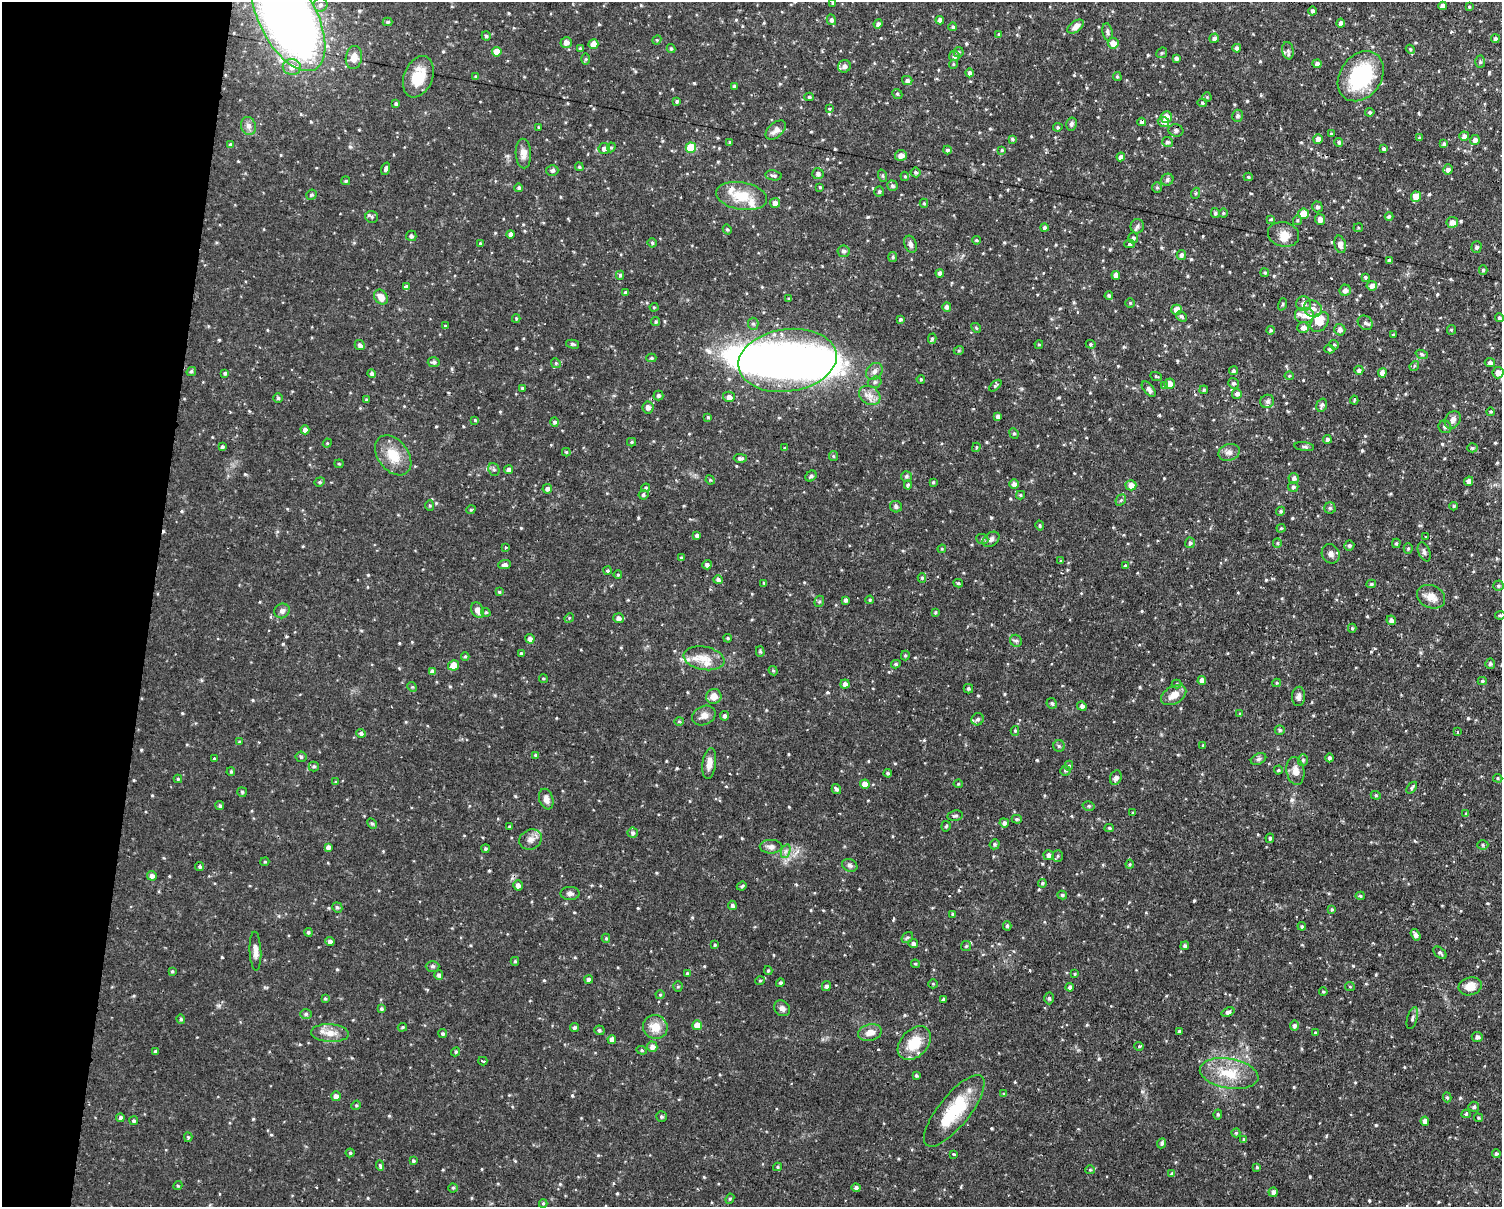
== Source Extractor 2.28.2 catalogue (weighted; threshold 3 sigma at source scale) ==
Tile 7 of 3 x 4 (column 1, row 3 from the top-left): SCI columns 140-1639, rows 1389-2593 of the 4978 x 5004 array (HDU 1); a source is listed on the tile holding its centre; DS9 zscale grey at full resolution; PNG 1504 x 1209 px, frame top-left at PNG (2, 2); each listed source drawn as its Kron ellipse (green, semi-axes under 4 px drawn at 4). Shown black and unused: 10% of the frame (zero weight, under 2 of 3 exposures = <1% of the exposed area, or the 3 px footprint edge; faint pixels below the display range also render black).
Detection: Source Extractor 2.28.2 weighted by HDU 2 'WHT'; one run over the whole footprint, this tile lists its part. Background 0.0511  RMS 0.0061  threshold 0.0273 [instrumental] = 3 sigma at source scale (4.5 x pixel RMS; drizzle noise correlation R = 1.50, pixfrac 1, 0.05/0.05 arcsec/px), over >= 5 px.
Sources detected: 702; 2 inside a brighter object's white glare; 5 cosmic-ray / hot-pixel residue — neither listed nor drawn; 15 inside a brighter listed object's ellipse — not listed separately; of the other 680, all 500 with FLUX_AUTO >= 0.681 (the completeness limit of this list) listed and drawn (180 fainter detections not listed), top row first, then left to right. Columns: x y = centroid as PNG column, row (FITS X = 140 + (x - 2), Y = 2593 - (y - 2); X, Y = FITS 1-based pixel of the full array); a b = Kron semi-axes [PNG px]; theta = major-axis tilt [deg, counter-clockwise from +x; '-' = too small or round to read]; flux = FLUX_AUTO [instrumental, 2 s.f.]
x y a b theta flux
833 3 4 3 - 0.7
321 5 7 7 - 2
1442 6 4 4 - 2.4
1469 7 4 3 - 0.75
1313 11 4 4 - 1.5
288 19 57 28 -62 570
831 20 5 4 - 1.7
940 20 4 4 - 2.2
387 22 5 4 - 0.97
1341 23 4 4 - 1.8
878 24 5 4 - 1.7
953 27 4 4 - 1.4
1076 27 9 5 35 3
1107 32 9 5 -80 1.7
999 34 4 4 - 0.87
486 36 4 4 - 1.2
1214 38 5 4 - 2
1495 39 4 4 - 1.7
657 40 4 4 - 0.76
566 42 5 5 - 3.3
1113 43 5 5 - 5.4
593 44 5 5 - 5.6
1237 48 4 4 - 1.9
580 49 4 3 - 1.9
671 49 4 4 - 1.1
1410 49 5 3 - 0.74
1288 51 9 6 -80 2
497 52 5 4 - 6.7
958 52 5 5 - 1.2
1162 53 6 5 - 0.78
954 56 5 5 - 2.2
354 58 11 8 80 5.6
1177 58 4 4 - 1.4
585 59 6 4 89 0.81
1480 62 6 5 - 0.96
953 64 4 4 - 0.73
1317 64 4 4 - 2
844 66 6 6 - 2.5
292 67 9 8 - 5.4
969 73 4 4 - 1.5
1361 76 27 20 54 51
418 77 21 14 68 16
476 77 4 3 - 1
1117 77 4 4 - 0.96
907 81 5 4 - 1.7
734 86 4 3 - 1.1
897 94 5 4 - 0.86
809 97 4 3 - 1
1207 97 4 4 - 0.72
677 101 4 3 - 0.97
1202 103 5 4 - 0.94
396 104 4 4 - 1.1
830 109 3 3 - 2.4
1370 112 4 4 - 0.98
1238 116 6 5 - 1.4
1166 117 6 5 - 6
1142 122 4 4 - 2.2
1163 122 6 5 - 2.7
1071 124 7 5 78 1.4
248 126 9 7 -71 2.7
539 127 4 3 - 0.68
1058 127 5 4 - 0.93
776 130 12 7 41 3.7
1176 130 7 6 - 1.5
1331 134 4 3 - 0.96
1464 136 5 4 - 2.4
1419 138 4 3 - 0.71
1012 139 4 3 - 0.89
1318 139 5 5 - 3.7
1475 140 5 4 - 2.4
730 142 4 3 - 0.89
1167 142 5 5 - 1.4
1339 142 4 4 - 1.3
1444 144 4 4 - 1.4
231 145 4 4 - 1.5
611 147 5 4 - 0.78
604 148 5 5 - 2.6
691 148 5 5 - 21
1384 149 3 3 - 1.1
947 150 4 4 - 1.3
1002 150 4 4 - 0.75
523 154 15 8 -87 4.2
901 155 6 5 - 4.2
1121 157 4 4 - 2.3
579 167 4 4 - 0.83
386 169 6 4 72 1.5
1448 169 5 5 - 2.3
552 170 6 5 - 1.6
916 172 5 5 - 1.1
818 174 6 5 - 1.7
774 175 8 5 -9 1.4
883 176 6 4 -71 0.84
905 176 4 4 - 0.81
1248 177 4 4 - 0.94
1167 180 6 5 - 1.6
346 181 4 4 - 1
892 186 5 5 - 1.4
820 187 4 4 - 0.73
1157 187 5 4 - 0.95
519 188 4 4 - 1.2
879 191 5 5 - 1
1196 193 5 3 - 0.83
311 195 5 5 - 1.1
742 196 26 13 -10 15
1416 197 5 5 - 8.4
775 203 5 5 - 2.8
924 203 4 4 - 0.89
1317 207 5 5 - 1.6
1215 213 5 4 - 1.1
1223 213 4 4 - 0.72
1303 214 5 5 - 8.2
1389 216 4 4 - 1.1
372 217 6 5 - 1.2
1271 219 4 4 - 0.87
1320 219 5 5 - 3.3
1297 220 5 4 - 0.98
1452 222 5 5 - 4
1137 226 7 6 - 2
1044 228 4 4 - 1.5
1358 228 4 4 - 0.7
727 229 5 4 - 0.92
511 234 4 4 - 2.7
1283 234 16 12 -14 6.6
411 236 5 5 - 1.8
1133 238 5 5 - 1.4
976 240 4 3 - 0.75
652 243 4 4 - 0.97
480 244 4 4 - 0.86
910 244 9 6 -70 1.9
1129 244 5 4 - 1.2
1340 244 9 5 -76 3.8
1477 247 6 5 - 1.3
843 251 6 6 - 1.7
1181 255 5 4 - 1.7
893 257 5 4 - 0.77
1389 260 4 3 - 1.9
1483 270 5 4 - 1.1
940 273 4 4 - 2
1265 273 4 4 - 1
620 275 4 4 - 0.92
1116 275 4 4 - 3.2
1365 277 4 4 - 0.86
1372 286 5 4 - 2.7
406 287 4 4 - 2.4
1345 290 6 5 - 2.5
625 292 4 4 - 1
1109 296 4 4 - 1.3
381 297 8 6 -55 5.4
789 299 4 3 - 0.83
1130 303 4 4 - 0.74
1282 304 6 4 71 0.9
1303 304 7 7 - 2.8
654 307 4 4 - 0.69
947 307 5 4 - 2
1313 309 9 8 - 3.6
1177 310 5 5 - 6.3
1304 315 10 8 0 3.6
1181 316 6 4 -35 1.4
1499 318 4 4 - 1.3
516 319 4 4 - 0.72
901 319 4 4 - 1
656 322 4 4 - 0.93
1320 322 11 7 52 7.6
1365 323 8 6 -40 1.9
753 324 6 5 - 1.3
445 326 3 3 - 0.74
976 328 5 4 - 0.78
1303 328 6 5 - 2.9
1270 330 4 4 - 0.83
1340 330 6 5 - 2.5
1451 330 5 4 - 0.74
1393 335 4 3 - 1.1
932 339 5 4 - 0.96
573 344 7 4 -14 1.1
1091 344 5 4 - 0.86
360 345 5 4 - 2
1039 345 4 4 - 0.78
1334 345 5 4 - 0.83
1329 349 5 4 - 1.1
959 350 5 3 - 0.75
1422 354 6 4 -20 0.93
651 358 5 4 - 0.95
787 360 49 31 8 220
434 362 6 5 - 1.5
556 363 5 4 - 0.8
1490 363 5 4 - 1.7
1414 366 5 4 - 0.8
1359 370 4 4 - 1.5
191 371 5 4 - 1.2
874 371 9 7 47 2.6
1233 371 4 4 - 1.3
225 373 4 4 - 0.99
372 373 4 4 - 1.8
1382 373 4 4 - 4.2
1498 373 5 5 - 5.6
1156 376 6 3 -22 0.69
1289 376 4 4 - 0.69
921 379 4 3 - 0.68
875 382 7 5 17 1.7
1233 383 5 5 - 1.2
1169 384 5 5 - 5.4
995 386 7 4 42 1
1164 386 3 3 - 2.1
522 388 3 3 - 0.85
1149 389 9 5 -51 2.2
1204 390 4 3 - 0.77
1237 394 5 5 - 2.2
870 395 11 9 -31 4.4
658 396 5 5 - 1.4
729 397 6 5 - 3.2
278 398 4 4 - 0.95
366 400 3 3 - 0.74
1354 400 4 3 - 0.83
1267 401 7 6 - 1.5
1322 405 7 5 72 1.5
648 407 6 5 - 2.4
1490 412 4 3 - 0.77
998 416 4 4 - 2.4
708 417 4 4 - 0.73
475 420 4 4 - 0.72
1453 420 9 7 57 2.8
555 422 4 4 - 1.5
1445 427 7 6 - 1.7
305 430 4 4 - 2.3
1014 433 5 4 - 0.91
1327 439 4 4 - 1.8
632 442 5 4 - 0.8
327 443 4 4 - 0.71
222 447 4 3 - 1.2
976 447 4 3 - 0.74
1304 447 10 4 -8 1.3
785 448 3 3 - 0.76
1472 448 5 4 - 1.1
566 452 4 4 - 0.75
1229 452 11 8 19 3.3
393 455 22 15 -52 13
833 456 5 4 - 0.79
740 458 6 4 -1 1.7
339 464 4 4 - 0.72
494 469 6 5 - 1.2
509 470 4 4 - 2.1
811 476 6 5 - 1.2
906 476 5 5 - 1.3
1294 478 5 5 - 2
710 480 5 4 - 0.7
1469 481 5 4 - 3
320 482 5 4 - 0.94
933 482 4 3 - 0.77
1014 484 5 4 - 2.2
908 485 5 4 - 1
1131 485 5 5 - 4
1293 487 5 5 - 1.3
646 488 4 3 - 0.8
547 489 5 5 - 1.9
643 495 5 5 - 1.2
1020 495 4 4 - 0.77
1121 500 6 5 - 1.1
430 506 5 4 - 0.87
1453 506 4 4 - 0.79
896 507 6 5 - 1.3
1330 508 5 5 - 1
471 510 5 4 - 0.74
1281 511 5 4 - 1.1
1040 525 5 4 - 0.86
1281 528 4 4 - 0.74
697 535 4 4 - 1.8
1425 537 3 2 - 0.83
982 539 6 5 - 1.1
991 539 9 6 37 2.4
1190 543 5 5 - 1.4
1277 543 5 4 - 0.72
1396 543 5 4 - 0.87
1349 545 5 5 - 1.3
505 548 3 3 - 0.69
1408 548 5 4 - 0.82
942 549 4 4 - 0.69
1424 552 10 6 -66 1.8
1331 554 10 8 -59 3.1
681 558 4 3 - 0.83
1061 561 4 4 - 0.75
505 565 6 4 3 2
707 565 5 4 - 1.8
1125 566 4 4 - 1.2
607 571 4 4 - 0.99
618 575 4 3 - 0.79
922 578 5 4 - 0.96
718 580 5 4 - 1.8
764 583 4 3 - 0.71
958 583 5 4 - 0.9
1371 584 5 4 - 1
1498 586 5 5 - 1
499 592 4 4 - 0.88
1431 597 14 11 -25 6.3
846 600 4 3 - 1.6
870 600 4 3 - 0.73
819 601 6 4 68 0.96
477 610 8 6 -65 3.9
282 611 8 7 - 2.4
486 612 5 4 - 0.81
935 612 4 3 - 0.73
1500 615 5 3 - 1.1
569 618 5 4 - 0.69
618 618 5 5 - 2.4
1391 620 5 4 - 2.4
1352 628 4 4 - 0.92
728 638 4 3 - 0.74
530 639 5 4 - 2.4
1016 641 6 5 - 1.6
760 651 5 4 - 0.94
521 653 4 4 - 0.8
465 656 4 4 - 0.75
905 656 5 4 - 0.85
704 658 20 11 -10 9.2
896 664 5 4 - 0.94
1490 664 5 5 - 1.4
454 665 5 5 - 7.7
773 671 5 4 - 0.87
432 672 4 4 - 2.2
543 679 4 4 - 0.76
1202 681 4 4 - 4
1482 681 4 4 - 0.95
1277 683 4 4 - 0.76
845 684 4 4 - 2.6
1176 684 5 4 - 0.77
412 687 5 4 - 0.73
968 689 5 4 - 1.1
1174 695 13 8 29 6.2
714 696 8 7 - 5.3
1299 696 9 6 85 2.3
1052 703 5 5 - 1.3
1082 706 5 4 - 2
1240 714 4 3 - 0.72
704 716 12 9 24 3.9
725 716 5 4 - 1.8
978 719 6 6 - 1.8
679 721 4 4 - 0.73
1280 730 5 4 - 1.1
1015 731 5 4 - 0.88
1457 732 3 2 - 0.79
361 733 5 4 - 1.5
239 742 3 3 - 0.77
1203 745 3 3 - 0.79
1059 746 6 5 - 1.2
536 755 4 4 - 1.1
301 757 5 5 - 0.92
215 758 3 3 - 2
1329 758 4 4 - 1.5
1259 759 8 5 27 1.4
1303 760 5 5 - 1.3
709 764 15 6 82 4.7
1069 766 5 4 - 0.89
314 767 5 5 - 1
1065 770 5 5 - 1.1
1278 770 4 4 - 0.7
1295 771 14 9 -81 5
231 772 4 3 - 0.76
888 773 4 4 - 0.97
1116 778 7 5 69 2.3
1498 778 5 4 - 0.74
178 779 4 4 - 0.8
336 782 4 3 - 0.93
865 784 5 4 - 5.1
958 784 4 4 - 0.7
1412 788 7 4 52 1.2
836 789 5 4 - 1.5
242 792 5 4 - 0.79
1376 795 5 4 - 0.86
546 799 10 7 -72 3.2
220 806 4 4 - 1.1
1089 806 6 4 -14 1.1
1133 813 4 3 - 0.7
1466 814 4 3 - 0.99
955 816 8 5 9 1.3
1017 819 5 4 - 0.82
372 823 5 4 - 1.1
1004 823 4 4 - 1.9
946 826 5 4 - 0.89
510 827 3 3 - 0.78
1109 828 4 4 - 0.82
633 833 5 5 - 1.4
1270 838 4 4 - 1.1
531 839 11 9 29 3.7
995 844 5 5 - 1.2
1483 845 6 4 -1 0.97
328 847 4 4 - 2.1
771 847 11 7 -1 3.1
485 849 4 4 - 0.95
786 851 7 4 71 1.6
1049 855 5 5 - 2.5
1058 856 5 5 - 1
265 862 5 4 - 0.83
1130 864 4 4 - 0.7
850 865 8 6 -22 1.9
200 867 4 4 - 0.94
152 876 5 4 - 2.3
1042 883 4 3 - 0.83
518 885 5 5 - 2.2
742 886 5 4 - 0.87
570 893 9 6 0 1.8
1062 895 5 4 - 1.1
1360 896 4 4 - 0.91
732 905 5 4 - 1.4
337 907 5 4 - 1.2
1332 909 4 4 - 0.96
952 914 3 3 - 0.86
1007 926 4 4 - 0.97
1302 926 4 3 - 0.9
308 932 4 4 - 1.1
1415 935 6 4 -56 2.1
907 937 6 5 - 1.1
606 938 4 4 - 0.86
330 942 4 4 - 2.3
913 944 5 4 - 2
715 945 4 4 - 0.91
966 946 5 5 - 0.91
1185 946 4 4 - 1.5
255 951 19 6 -88 3.8
1440 953 7 5 -41 1.4
515 961 4 4 - 0.84
915 964 4 3 - 0.79
432 966 7 5 0 1.2
172 971 4 3 - 0.72
768 971 4 4 - 0.89
687 973 4 4 - 0.82
1075 974 4 3 - 0.7
439 975 5 4 - 1.5
589 979 4 4 - 1.7
760 981 5 4 - 0.83
780 983 4 4 - 1.1
933 984 5 4 - 0.8
678 986 5 4 - 0.76
826 986 5 4 - 1.6
1470 986 11 9 16 7.1
1070 987 4 4 - 2.2
1350 987 5 4 - 0.71
1323 992 4 3 - 0.78
660 995 4 4 - 0.71
1049 998 6 4 -89 1.2
325 999 4 3 - 0.73
944 999 4 3 - 1.4
782 1008 8 7 - 2.4
381 1009 4 4 - 1.2
1228 1012 7 4 20 2
306 1014 6 5 - 1.2
1412 1018 11 5 73 1.7
181 1019 5 4 - 1.1
697 1025 5 5 - 6.3
1294 1026 5 4 - 1.8
402 1027 5 4 - 0.73
655 1027 12 11 - 8.3
574 1028 4 4 - 1.3
599 1030 5 4 - 1.1
1179 1031 4 4 - 1.1
330 1033 19 9 -4 6.9
870 1033 12 8 13 4.5
1315 1033 3 3 - 0.72
443 1034 4 4 - 0.99
1477 1037 5 5 - 1.8
612 1040 4 4 - 3.3
914 1043 19 13 46 15
1139 1046 4 4 - 0.73
652 1047 5 5 - 2.7
642 1050 5 4 - 0.87
155 1051 3 3 - 1.3
456 1052 5 4 - 0.8
483 1061 4 2 - 0.72
1229 1074 29 15 -10 19
916 1076 3 3 - 1
1004 1094 4 4 - 0.86
336 1096 5 4 - 3
1447 1097 5 4 - 0.9
356 1105 5 4 - 0.85
1474 1107 5 5 - 1.1
954 1111 44 15 51 30
1218 1114 5 4 - 1
1466 1114 4 4 - 0.86
661 1117 5 5 - 1.1
120 1118 4 4 - 1.5
1478 1118 4 4 - 0.75
134 1121 4 4 - 1.1
1425 1121 4 4 - 2.9
1236 1133 4 4 - 0.84
188 1137 5 4 - 0.86
1244 1139 4 4 - 0.89
1162 1143 5 4 - 1.2
350 1153 4 4 - 0.87
953 1154 3 2 - 1.8
1496 1154 4 4 - 1.4
413 1161 4 4 - 0.96
380 1166 5 4 - 1
777 1167 4 4 - 0.75
1257 1167 4 3 - 0.85
1090 1170 5 4 - 0.7
1172 1174 4 4 - 1.2
178 1186 5 4 - 0.81
453 1188 4 4 - 0.91
856 1188 4 4 - 1.5
1273 1192 4 4 - 2
730 1199 5 4 - 0.91
543 1203 4 4 - 0.71
Overlapping masked pixels (flux is a lower limit): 2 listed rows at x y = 288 19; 1142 122
Isophote crosses this tile's border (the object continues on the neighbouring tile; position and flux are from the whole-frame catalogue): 3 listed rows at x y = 288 19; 1498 373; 1500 615